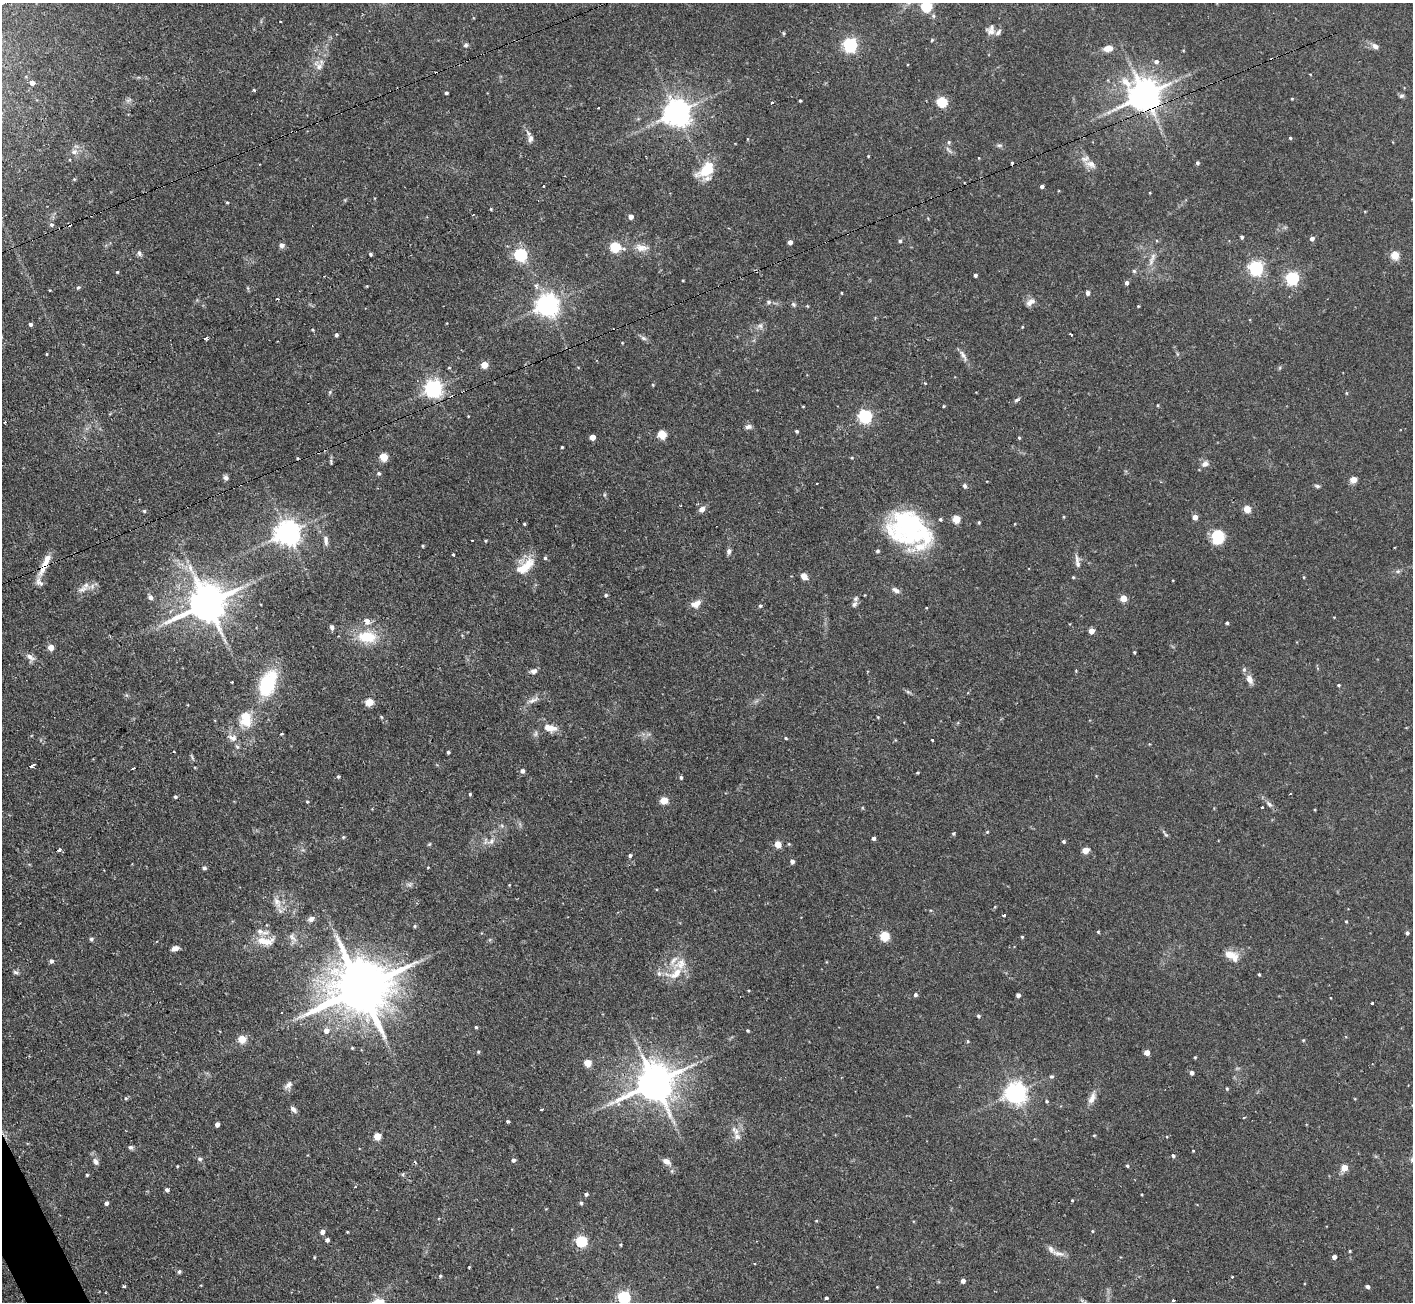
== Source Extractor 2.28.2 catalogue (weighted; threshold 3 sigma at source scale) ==
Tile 7 of 4 x 4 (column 3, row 2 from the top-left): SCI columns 2821-4231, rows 2745-4044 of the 5641 x 5624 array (HDU 1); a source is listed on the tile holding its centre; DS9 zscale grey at full resolution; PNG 1415 x 1304 px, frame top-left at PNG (2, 3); no overlay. Shown black and unused: <1% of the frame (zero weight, under 2 of 3 exposures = <1% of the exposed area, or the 3 px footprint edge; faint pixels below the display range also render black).
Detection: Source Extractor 2.28.2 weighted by HDU 2 'WHT'; one run over the whole footprint, this tile lists its part. Background 0.094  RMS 0.0058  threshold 0.0261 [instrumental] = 3 sigma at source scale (4.5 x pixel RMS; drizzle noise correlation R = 1.50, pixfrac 1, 0.05/0.05 arcsec/px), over >= 5 px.
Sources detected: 321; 1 too faint to see at this stretch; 2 inside a brighter object's white glare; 7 cosmic-ray / hot-pixel residue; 1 long thin detection or spike segment (spike, bleed or trail) — not listed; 18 inside a brighter listed object's ellipse — not listed separately; the other 292 listed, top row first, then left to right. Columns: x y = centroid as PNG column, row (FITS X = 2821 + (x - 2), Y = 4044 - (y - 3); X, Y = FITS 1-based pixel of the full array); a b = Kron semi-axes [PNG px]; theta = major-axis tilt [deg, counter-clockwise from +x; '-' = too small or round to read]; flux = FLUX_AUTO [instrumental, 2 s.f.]
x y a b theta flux
926 6 5 5 - 58
933 16 6 5 - 1.2
281 21 3 2 - 0.86
991 31 15 9 -23 3.7
932 40 5 4 - 0.61
466 45 6 5 - 1.1
850 45 6 6 - 130
1375 46 9 6 -36 2.6
1108 48 11 7 6 5.3
1156 62 6 6 - 2
318 66 17 9 -46 4.2
1310 74 4 2 - 0.34
32 83 5 4 - 2.6
254 90 4 3 - 0.85
446 93 3 3 - 1
1144 95 10 9 - 1200
1401 96 7 5 17 1.1
1292 99 4 3 - 0.48
800 101 3 2 - 0.62
942 102 5 5 - 42
772 103 3 3 - 3.7
598 108 3 3 - 1.2
677 112 8 8 - 750
1290 138 4 3 - 0.76
530 139 9 6 76 2
747 139 5 3 - 0.48
949 142 6 5 - 0.97
999 145 8 5 -9 1.3
74 152 9 8 - 3
868 156 3 3 - 0.45
979 158 4 2 - 0.32
1197 163 4 4 - 1.2
1091 164 17 10 -27 5.2
707 169 22 12 39 17
74 179 5 3 - 0.56
543 186 3 2 - 0.72
1042 186 4 4 - 1.6
227 202 4 3 - 0.59
491 209 4 3 - 0.54
473 215 3 2 - 0.81
631 217 4 4 - 3.5
51 225 5 5 - 1.3
1242 237 4 4 - 1
1312 238 5 4 - 2.2
900 241 5 4 - 1.1
790 242 4 4 - 2.5
282 245 6 6 - 2.2
615 247 6 5 - 41
641 248 20 10 -7 6.2
139 253 8 5 -62 1.5
370 254 4 3 - 0.99
520 254 6 6 - 90
1395 255 5 5 - 22
1152 259 23 6 70 4.5
1256 268 6 6 - 140
756 271 4 3 - 1.1
1134 271 5 5 - 0.92
117 272 4 4 - 0.63
975 275 4 3 - 1.3
1292 278 6 5 - 100
683 280 3 2 - 0.49
1127 283 4 4 - 1.7
367 286 4 3 - 0.43
78 287 5 4 - 0.91
248 288 6 4 -71 0.68
842 293 3 2 - 0.42
1088 293 5 4 - 2.4
277 299 3 2 - 0.58
768 302 6 6 - 1.4
1030 302 12 8 38 3.3
794 304 7 6 - 1.1
547 305 7 7 - 460
807 306 4 3 - 0.49
30 324 4 4 - 1.3
760 326 9 8 - 2.3
1022 327 4 3 - 0.48
313 330 4 3 - 0.56
1070 334 4 2 - 1.1
336 335 4 4 - 1.2
205 338 4 3 - 3.7
643 338 9 5 -27 1.6
47 354 4 2 - 0.45
963 355 18 5 -60 2.9
484 365 5 4 - 10
653 385 4 3 - 0.46
433 388 6 6 - 240
330 392 5 4 - 0.77
1346 393 5 3 - 0.54
1017 399 9 3 37 1.1
1158 405 4 3 - 0.58
944 406 4 3 - 0.51
468 416 4 2 - 0.38
865 416 6 6 - 110
4 422 3 3 - 1.2
748 427 8 5 2 2.1
796 431 4 3 - 0.81
662 434 5 5 - 24
592 437 4 4 - 5.9
1019 438 5 4 - 0.68
562 447 3 3 - 0.61
384 457 5 5 - 19
331 462 9 4 90 0.96
1205 464 10 7 28 3
379 473 5 4 - 0.97
226 478 7 6 - 1.6
1353 480 5 5 - 6.9
965 486 6 5 - 1.4
1317 486 7 4 -15 1.2
702 509 8 6 40 3.1
1247 509 5 4 - 14
144 511 5 4 - 0.83
1064 517 4 3 - 0.55
1195 517 4 4 - 5.1
979 522 4 3 - 0.66
524 524 4 3 - 0.64
911 526 49 36 34 69
287 533 8 7 - 640
1218 537 15 12 -86 17
326 540 15 6 -82 2.6
472 540 3 2 - 0.52
486 541 4 3 - 0.51
423 546 3 3 - 0.58
1395 547 3 2 - 0.78
729 551 8 6 87 1.8
453 554 3 2 - 0.62
46 561 23 8 64 6.9
1077 562 21 6 -82 3.3
525 566 29 13 38 13
1398 571 6 4 44 1
804 576 7 6 - 3.8
1073 577 4 3 - 0.6
1304 577 4 3 - 0.49
39 582 17 9 -68 3.5
83 589 17 7 18 4.1
896 590 11 6 -30 2.4
606 595 5 4 - 0.9
150 597 6 5 - 2.3
1123 598 4 4 - 12
207 603 12 10 28 1900
695 604 13 8 22 4.5
854 604 9 6 52 1.6
760 606 5 4 - 0.9
367 621 7 6 - 3.3
1227 623 3 3 - 0.91
332 627 7 5 -76 1.5
1091 631 4 4 - 6.9
367 637 23 14 -3 19
51 647 5 5 - 6.6
1134 652 3 3 - 0.64
30 657 14 8 -48 3.2
533 671 7 6 - 2.4
1249 679 11 7 -62 4.3
267 683 32 18 68 34
1338 685 3 3 - 0.67
533 700 19 6 27 3.8
369 702 5 5 - 17
245 716 13 10 -12 8.8
878 717 4 4 - 0.51
550 728 18 9 -14 6.5
282 734 4 2 - 0.65
535 734 9 5 83 1.4
233 738 12 8 -1 3.4
786 738 5 3 - 0.68
932 740 3 3 - 1.8
1149 744 3 3 - 0.42
237 747 7 4 -52 1
173 752 3 3 - 2.8
448 752 3 3 - 0.83
192 757 9 3 -61 0.84
34 765 3 2 - 1.3
30 766 4 3 - 1.9
134 768 4 3 - 1.7
522 771 5 5 - 2.1
917 773 5 3 - 0.59
338 776 4 4 - 0.8
681 777 4 4 - 1.1
470 794 4 3 - 0.72
1290 794 3 2 - 0.5
175 797 4 4 - 1
664 800 5 5 - 16
307 802 4 4 - 0.54
1269 804 10 5 -47 2.1
1262 807 3 3 - 1.2
502 826 6 4 -19 0.98
987 832 4 3 - 0.53
953 833 4 4 - 0.83
1166 835 6 4 -43 0.81
343 837 5 4 - 0.72
873 838 4 4 - 1.5
491 841 11 8 43 3.6
1064 841 4 4 - 1.1
429 844 6 4 34 0.61
778 844 5 4 - 10
789 844 4 4 - 0.61
59 850 4 3 - 1.9
1085 850 5 4 - 9.7
630 855 4 4 - 1.3
792 861 5 4 - 2.1
428 867 3 2 - 0.4
204 868 5 4 - 1.4
509 885 4 3 - 0.47
277 902 18 9 -66 5.7
1004 915 3 3 - 1.7
311 919 10 7 27 2.5
1346 921 3 3 - 0.58
415 926 4 4 - 0.83
1098 932 4 3 - 0.69
1407 933 4 4 - 1.3
885 936 5 5 - 32
292 937 14 7 -49 3.2
1022 937 4 4 - 0.6
91 939 6 5 - 0.97
265 941 27 12 -1 11
175 948 8 5 15 2.8
1230 955 18 9 -9 7.2
51 961 5 5 - 1.6
16 972 8 4 -23 1.2
675 974 27 13 21 12
1259 974 4 3 - 0.71
361 988 18 14 21 4500
915 995 4 4 - 1.3
1018 995 4 4 - 2.1
1372 1003 3 3 - 2.9
282 1012 3 2 - 0.68
978 1016 5 4 - 0.93
476 1027 4 4 - 0.76
748 1030 3 3 - 0.74
326 1031 6 6 - 3.5
242 1039 5 5 - 15
1303 1040 4 4 - 0.55
968 1041 4 4 - 0.67
352 1048 4 3 - 0.61
478 1052 5 4 - 0.74
1147 1052 4 4 - 5.4
1195 1057 4 3 - 0.55
587 1063 5 5 - 12
1192 1073 4 4 - 2
1051 1076 5 5 - 1
655 1082 12 10 27 1800
288 1085 12 8 44 2.7
1227 1089 4 3 - 0.74
1015 1093 7 7 - 400
126 1098 5 3 - 0.8
1092 1098 17 8 67 4.4
1047 1101 5 4 - 0.73
293 1109 8 5 -45 2.2
541 1109 3 3 - 1.9
1244 1117 3 3 - 1.2
508 1121 4 3 - 0.84
217 1124 4 4 - 2.8
735 1131 16 7 -56 3.7
1094 1135 4 3 - 0.55
377 1136 5 5 - 12
131 1147 7 6 - 1.3
1193 1151 3 3 - 0.44
1173 1156 4 4 - 1.1
200 1159 7 5 -1 1.1
514 1160 5 5 - 1.4
666 1161 12 7 -35 3.3
96 1162 9 7 -66 2.3
177 1166 3 2 - 0.47
1127 1166 5 4 - 0.79
1344 1168 5 4 - 10
403 1174 6 3 72 0.75
87 1175 4 3 - 0.65
355 1187 3 2 - 0.54
167 1190 4 4 - 1.5
586 1194 5 4 - 1.2
1072 1200 3 3 - 0.5
106 1203 5 4 - 1.6
581 1203 5 4 - 0.93
816 1221 5 3 - 0.53
1092 1231 4 4 - 0.58
322 1232 5 4 - 2.7
347 1232 4 3 - 0.43
327 1240 4 4 - 1.7
581 1241 5 5 - 56
621 1245 5 3 - 0.64
1350 1251 4 3 - 0.6
1058 1253 20 6 -14 3.6
314 1257 4 3 - 0.52
1334 1257 4 4 - 2.6
469 1267 3 2 - 0.53
179 1272 5 4 - 1.3
440 1276 4 4 - 0.75
963 1281 4 4 - 2.9
123 1286 3 3 - 2.3
1367 1286 4 4 - 1.7
877 1287 3 3 - 0.37
624 1297 6 5 - 76
826 1298 3 3 - 1.2
1173 1301 3 3 - 4.5
Overlapping masked pixels (flux is a lower limit): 3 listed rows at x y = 1144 95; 756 271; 46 561
Isophote crosses this tile's border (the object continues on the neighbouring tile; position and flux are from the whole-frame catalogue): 2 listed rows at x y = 926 6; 624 1297